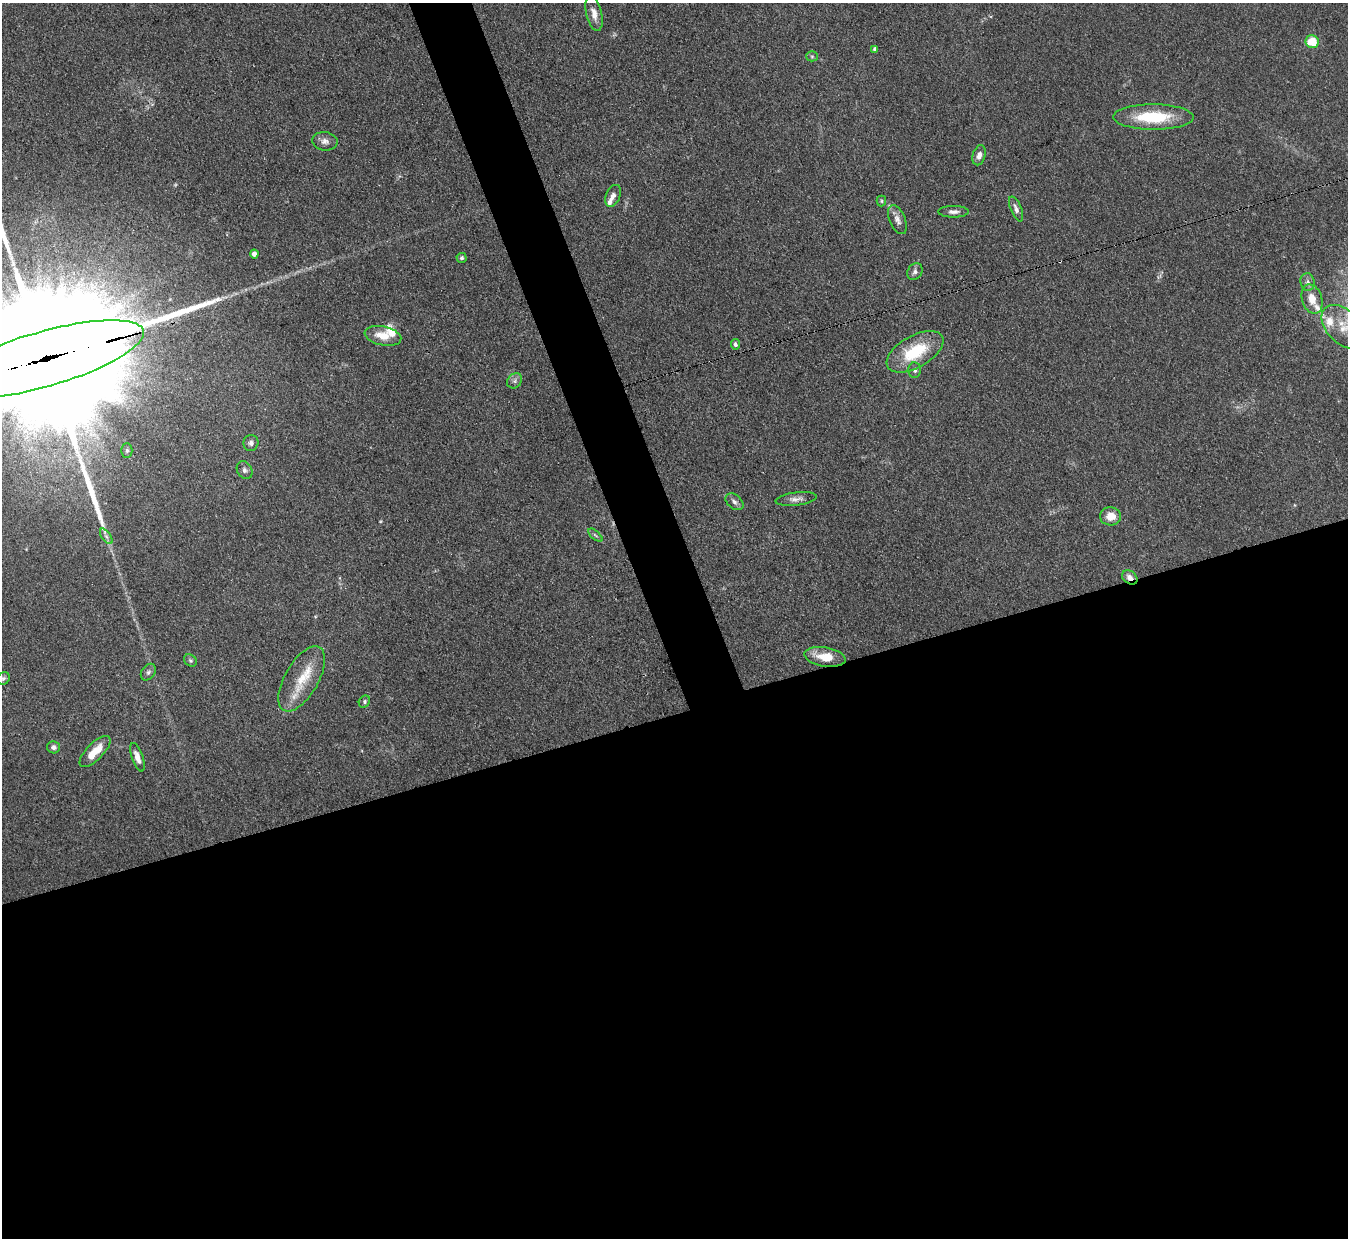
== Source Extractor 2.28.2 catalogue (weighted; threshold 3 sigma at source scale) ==
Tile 15 of 4 x 4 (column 3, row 4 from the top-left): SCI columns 2693-4038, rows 276-1511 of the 5386 x 5371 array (HDU 1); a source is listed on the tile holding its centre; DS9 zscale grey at full resolution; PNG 1350 x 1240 px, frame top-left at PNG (2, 3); each listed source drawn as its Kron ellipse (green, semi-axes under 4 px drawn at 4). Shown black and unused: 45% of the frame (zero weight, under 3 of 4 exposures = <1% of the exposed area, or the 3 px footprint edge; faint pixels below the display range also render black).
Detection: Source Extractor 2.28.2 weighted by HDU 2 'WHT'; one run over the whole footprint, this tile lists its part. Background 0.111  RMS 0.0066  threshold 0.0298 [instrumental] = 3 sigma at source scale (4.5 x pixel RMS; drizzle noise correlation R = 1.50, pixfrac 1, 0.05/0.05 arcsec/px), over >= 5 px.
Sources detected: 49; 1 too faint to see at this stretch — neither listed nor drawn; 6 inside a brighter listed object's ellipse — not listed separately; the other 42 listed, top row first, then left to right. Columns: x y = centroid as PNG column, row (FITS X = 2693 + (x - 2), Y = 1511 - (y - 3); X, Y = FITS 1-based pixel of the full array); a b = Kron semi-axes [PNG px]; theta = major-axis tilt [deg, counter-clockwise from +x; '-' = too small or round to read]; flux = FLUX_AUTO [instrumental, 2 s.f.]
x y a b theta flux
594 14 17 8 -77 5.5
1312 42 6 6 - 16
875 49 4 3 - 1.8
812 56 5 5 - 0.98
1153 117 40 12 0 35
325 141 13 9 -8 3.7
979 155 10 6 73 3.5
613 196 11 7 67 3.3
881 201 5 5 - 0.91
1016 209 13 5 -68 3
953 212 15 6 0 2.9
897 220 15 8 -67 4.1
254 254 4 4 - 3.7
462 258 5 5 - 1.4
915 272 9 7 59 2.4
1308 282 9 7 -81 2.4
1312 299 15 10 -72 8.9
1344 327 26 16 -44 17
383 336 18 9 -12 10
735 344 5 4 - 1.7
915 352 31 16 29 33
44 359 104 27 16 88000
915 370 8 6 89 2.2
515 381 8 6 48 2.1
251 443 8 7 - 2.1
127 450 7 5 -90 1.3
245 470 9 7 -58 2.2
796 499 20 6 6 4
734 502 10 7 -40 2.7
1111 516 10 9 - 8.5
595 535 9 4 -42 1.3
106 536 9 4 -54 1.8
1130 577 8 6 -38 4.3
825 657 21 9 -9 14
190 661 7 5 -37 1.3
148 672 9 6 54 2.1
3 678 7 6 - 1.5
302 679 36 17 60 19
364 702 6 5 - 1.3
54 747 6 6 - 2.3
95 751 20 8 45 11
137 757 15 5 -71 4.4
Overlapping masked pixels (flux is a lower limit): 2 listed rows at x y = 44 359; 1130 577
Isophote crosses this tile's border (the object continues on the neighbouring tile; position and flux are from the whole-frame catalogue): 2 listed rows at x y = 1344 327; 44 359